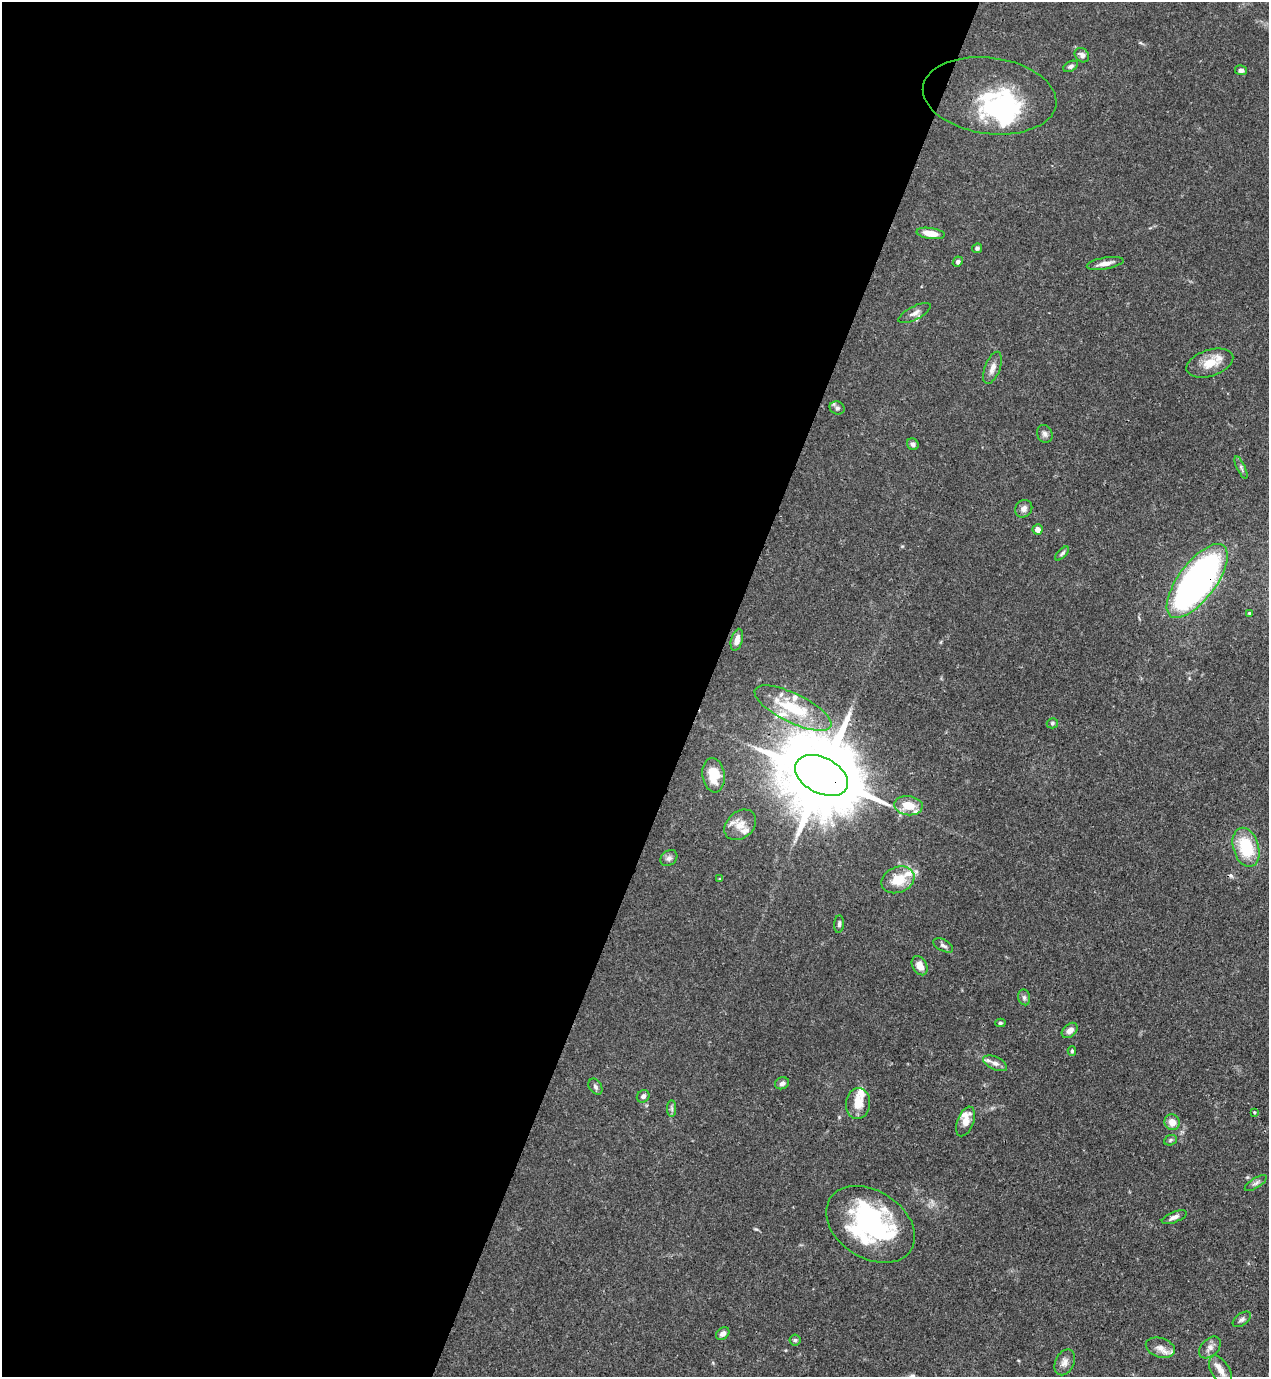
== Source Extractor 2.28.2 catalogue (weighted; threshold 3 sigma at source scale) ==
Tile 5 of 4 x 4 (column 1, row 2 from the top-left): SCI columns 226-1492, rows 2795-4169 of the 5646 x 5587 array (HDU 1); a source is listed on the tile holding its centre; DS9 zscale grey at full resolution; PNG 1271 x 1379 px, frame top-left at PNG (2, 2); each listed source drawn as its Kron ellipse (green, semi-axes under 4 px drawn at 4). Shown black and unused: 56% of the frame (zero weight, under 3 of 4 exposures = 7% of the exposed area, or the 3 px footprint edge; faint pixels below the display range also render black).
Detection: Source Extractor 2.28.2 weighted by HDU 2 'WHT'; one run over the whole footprint, this tile lists its part. Background 0.0767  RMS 0.0036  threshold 0.0162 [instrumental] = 3 sigma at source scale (4.5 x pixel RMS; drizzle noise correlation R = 1.50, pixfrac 1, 0.05/0.05 arcsec/px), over >= 5 px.
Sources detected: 72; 3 inside a brighter object's white glare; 1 cosmic-ray / hot-pixel residue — neither listed nor drawn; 10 inside a brighter listed object's ellipse — not listed separately; the other 58 listed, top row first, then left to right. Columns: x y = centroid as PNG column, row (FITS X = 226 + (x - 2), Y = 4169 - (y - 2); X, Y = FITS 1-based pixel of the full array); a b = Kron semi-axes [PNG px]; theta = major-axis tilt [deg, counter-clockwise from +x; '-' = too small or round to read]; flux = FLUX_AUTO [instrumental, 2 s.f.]
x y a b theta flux
1082 55 8 6 -44 1.4
1071 66 8 5 27 0.89
1241 70 6 5 - 1.3
990 96 67 38 -8 33
931 233 14 5 -8 4.1
977 248 5 4 - 0.75
958 262 5 4 - 0.75
1105 263 18 6 10 2.5
915 313 18 6 28 1.9
1210 363 24 13 18 6.9
992 368 17 7 69 2.5
837 408 7 6 - 1.1
1045 434 9 7 -64 1.3
913 444 6 5 - 0.93
1241 468 12 3 -65 0.82
1024 509 9 8 - 1.7
1038 529 5 5 - 2.5
1062 553 8 4 47 0.7
1197 581 44 18 53 120
1249 613 3 3 - 0.32
737 640 11 5 75 2.5
793 708 42 14 -26 18
1052 723 6 5 - 0.64
713 775 17 11 -81 7.5
821 775 28 17 -27 5800
908 806 14 9 -7 7.4
740 825 17 13 41 4.8
1246 847 20 13 -74 17
669 858 9 7 39 1.3
720 879 4 3 - 0.37
898 880 17 13 22 8.6
839 924 9 5 85 0.94
943 945 11 5 -29 1.2
920 966 10 7 -60 3.4
1024 997 8 6 -75 0.98
1000 1023 5 4 - 0.6
1070 1030 9 6 42 2.1
1072 1051 5 4 - 0.52
995 1063 13 6 -24 1.9
782 1083 7 5 23 1.3
595 1087 8 6 -57 1
643 1096 7 6 - 1.1
858 1104 15 12 84 5.1
672 1108 8 4 -90 0.87
1254 1112 4 3 - 0.34
966 1121 15 8 68 4
1172 1122 8 7 - 3.4
1170 1140 6 5 - 0.58
1256 1183 13 5 32 1.1
1174 1217 13 5 21 1.6
870 1224 48 33 -33 56
1242 1319 10 6 37 1.1
723 1333 7 5 41 1.5
795 1340 5 5 - 0.59
1210 1347 13 8 45 2.2
1160 1348 15 9 -18 3
1065 1362 14 9 64 2.2
1221 1371 17 9 -59 3
Overlapping masked pixels (flux is a lower limit): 2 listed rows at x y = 1197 581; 821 775